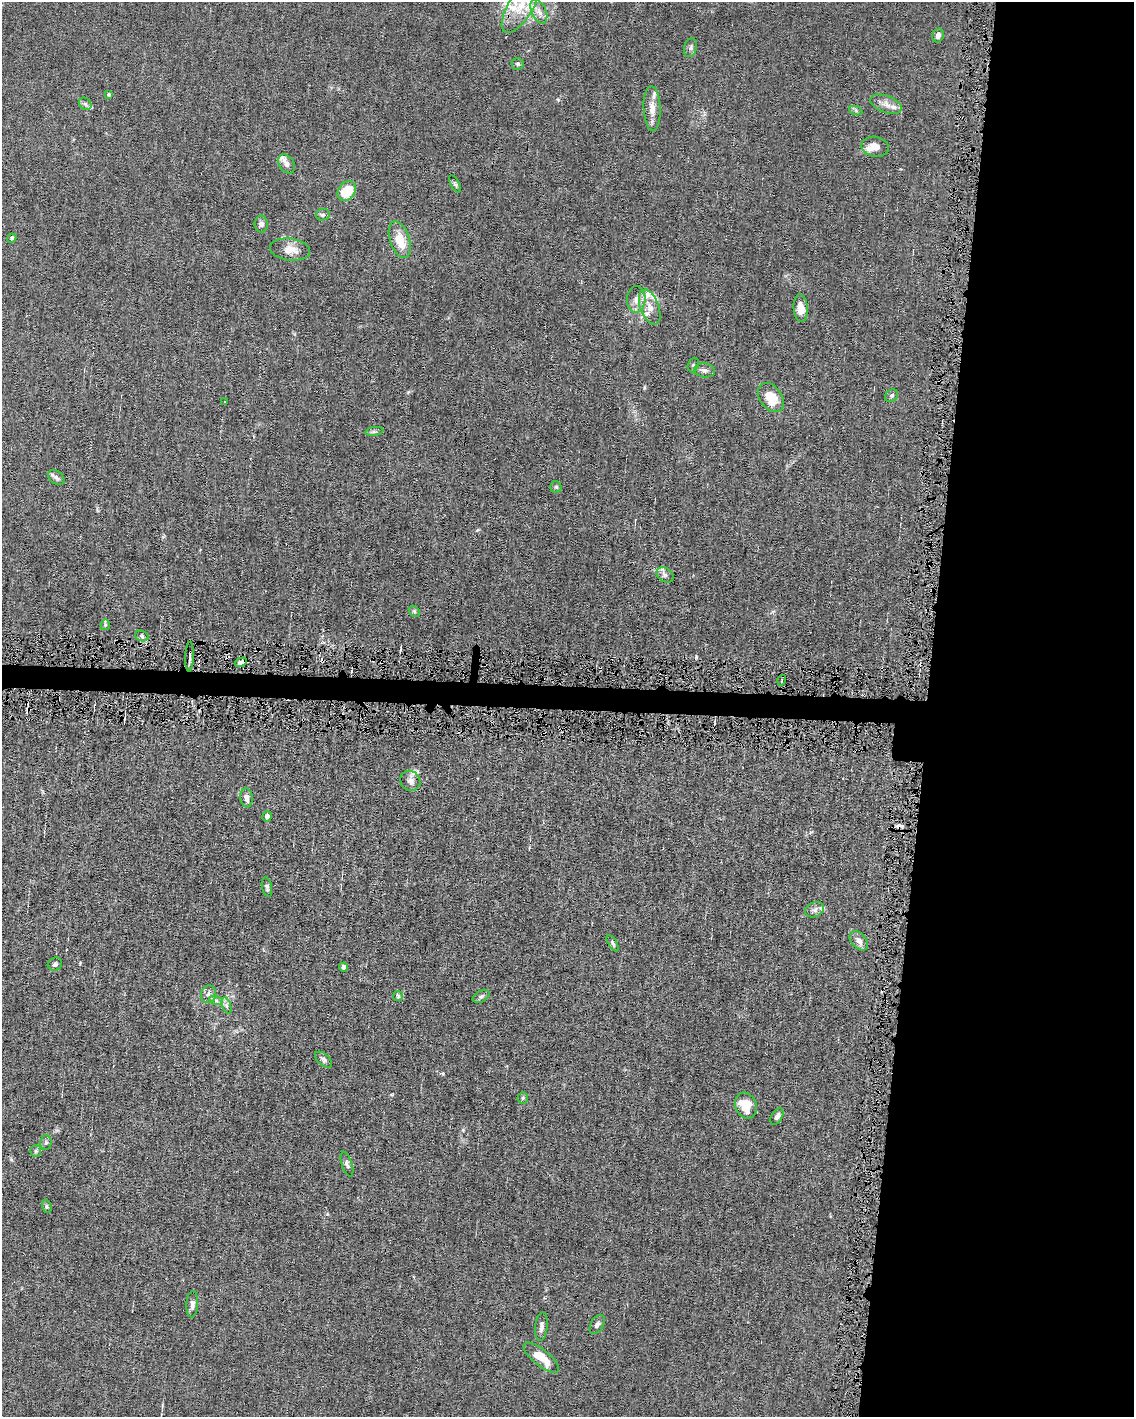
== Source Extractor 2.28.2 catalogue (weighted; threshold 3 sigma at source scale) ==
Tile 8 of 4 x 3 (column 4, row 2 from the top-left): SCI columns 3399-4530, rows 1520-2934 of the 4530 x 4563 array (HDU 1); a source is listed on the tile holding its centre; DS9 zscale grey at full resolution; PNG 1136 x 1419 px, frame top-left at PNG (2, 2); each listed source drawn as its Kron ellipse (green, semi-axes under 4 px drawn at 4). Shown black and unused: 20% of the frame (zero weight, under 4 of 8 exposures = <1% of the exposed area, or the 3 px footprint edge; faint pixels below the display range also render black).
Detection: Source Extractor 2.28.2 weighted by HDU 2 'WHT'; one run over the whole footprint, this tile lists its part. Background 0.0155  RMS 0.0024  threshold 0.00961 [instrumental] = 3 sigma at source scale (4.09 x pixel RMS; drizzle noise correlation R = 1.36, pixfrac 0.8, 0.05/0.05 arcsec/px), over >= 5 px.
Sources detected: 82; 7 cosmic-ray / hot-pixel residue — neither listed nor drawn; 12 inside a brighter listed object's ellipse — not listed separately; the other 63 listed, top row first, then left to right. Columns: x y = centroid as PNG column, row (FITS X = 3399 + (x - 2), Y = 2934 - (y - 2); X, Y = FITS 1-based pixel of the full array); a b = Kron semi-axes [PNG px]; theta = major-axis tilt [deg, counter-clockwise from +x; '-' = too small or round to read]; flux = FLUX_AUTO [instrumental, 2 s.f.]
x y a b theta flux
521 6 31 12 59 5.5
539 12 13 7 -66 1.5
938 35 7 5 75 0.89
690 48 10 6 73 0.63
517 64 6 6 - 0.48
108 94 4 4 - 0.34
85 104 7 5 -45 0.49
886 104 17 8 -20 1.7
652 109 23 8 -87 2.4
856 111 7 4 -20 0.4
875 147 14 10 -9 1.9
286 164 10 7 -55 1.1
455 184 9 4 -64 0.41
347 191 11 8 54 6.1
323 215 7 5 12 0.45
261 224 8 6 -89 0.68
12 238 5 4 - 0.41
400 240 19 10 -72 4.3
290 249 20 11 -7 2.5
636 299 13 9 87 1.7
650 307 18 9 -70 2.1
801 308 14 7 -86 1.9
693 365 7 5 70 0.44
704 370 10 7 -6 0.87
892 396 7 5 47 0.43
771 397 16 11 -54 4.5
225 401 3 3 - 0.34
374 431 9 4 9 0.43
56 477 9 6 -38 0.63
556 487 5 5 - 0.38
665 575 9 7 -32 0.78
414 611 6 4 -47 0.35
105 625 5 5 - 0.31
142 636 7 5 -19 0.47
190 657 15 2 87 1
241 662 6 4 28 0.99
782 680 5 3 - 0.25
410 781 10 9 - 1
246 798 9 6 -83 1.2
267 816 5 4 - 0.78
267 887 10 5 -78 0.52
815 910 10 7 22 0.86
859 941 11 7 -46 1.3
613 943 9 4 -60 0.39
55 964 7 6 - 0.58
344 967 4 4 - 0.69
208 994 9 7 79 0.91
398 996 5 5 - 0.29
481 996 9 5 29 0.56
216 1000 7 4 -20 0.54
227 1006 9 4 -71 0.55
324 1060 10 5 -40 0.73
523 1098 6 5 - 0.34
746 1106 13 10 -68 4.9
777 1117 9 5 58 0.79
46 1143 7 6 - 0.46
36 1151 6 5 - 0.37
347 1164 13 5 -71 0.66
47 1206 7 4 -70 0.35
192 1304 13 6 86 0.84
597 1324 10 6 59 0.68
541 1326 15 6 84 0.94
541 1358 22 8 -39 4.4
Overlapping masked pixels (flux is a lower limit): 2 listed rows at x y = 190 657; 241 662
Isophote crosses this tile's border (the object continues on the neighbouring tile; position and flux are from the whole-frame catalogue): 1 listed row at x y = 521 6